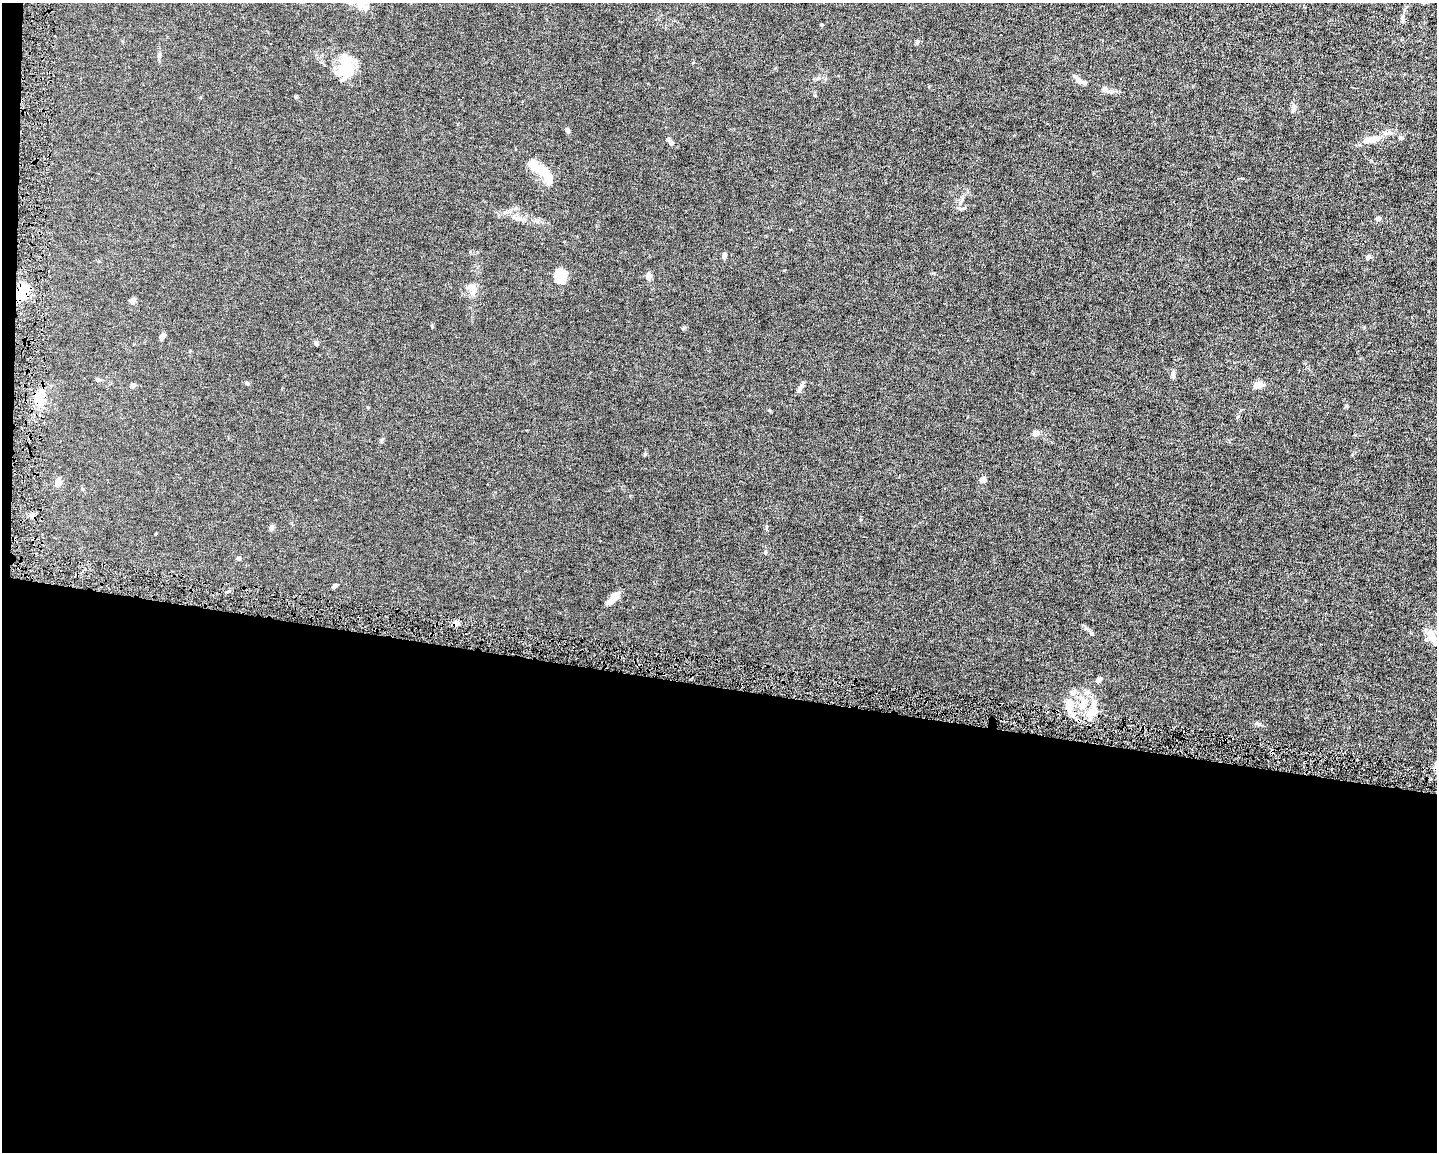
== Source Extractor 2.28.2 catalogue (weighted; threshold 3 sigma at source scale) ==
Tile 10 of 3 x 4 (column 1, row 4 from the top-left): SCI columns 218-1652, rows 1-1150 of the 4629 x 4599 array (HDU 1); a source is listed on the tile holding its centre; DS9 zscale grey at full resolution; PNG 1439 x 1154 px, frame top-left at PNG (2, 3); no overlay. Shown black and unused: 41% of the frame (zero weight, under 4 of 8 exposures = <1% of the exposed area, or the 3 px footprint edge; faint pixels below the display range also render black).
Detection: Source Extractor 2.28.2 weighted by HDU 2 'WHT'; one run over the whole footprint, this tile lists its part. Background 0.0149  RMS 0.0024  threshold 0.00965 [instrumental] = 3 sigma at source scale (4.09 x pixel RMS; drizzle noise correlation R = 1.36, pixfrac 0.8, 0.05/0.05 arcsec/px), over >= 5 px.
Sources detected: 63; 5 inside a brighter object's white glare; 1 cosmic-ray / hot-pixel residue — not listed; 5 inside a brighter listed object's ellipse — not listed separately; the other 52 listed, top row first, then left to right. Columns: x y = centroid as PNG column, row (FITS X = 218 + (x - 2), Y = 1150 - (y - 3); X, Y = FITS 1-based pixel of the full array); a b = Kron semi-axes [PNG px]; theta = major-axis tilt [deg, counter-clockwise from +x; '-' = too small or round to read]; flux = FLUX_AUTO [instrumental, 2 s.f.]
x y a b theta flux
360 4 16 12 77 2.6
1403 19 14 4 88 0.6
822 25 4 4 - 0.21
917 42 7 4 79 0.37
159 55 9 5 75 0.46
343 71 29 18 57 5.5
1078 81 10 7 -39 0.81
1104 89 8 7 - 0.8
296 97 5 3 - 0.21
1293 106 9 6 -75 0.62
567 130 6 4 -66 0.56
1401 138 6 4 -71 0.29
1371 139 24 9 12 2.9
671 143 9 5 -60 0.79
540 171 22 15 -5 3.5
963 209 11 3 11 0.43
517 218 9 7 -14 0.93
1378 219 7 5 3 0.44
724 255 7 5 74 0.59
1368 257 8 5 48 0.49
560 276 15 13 87 4.1
648 276 7 6 - 1.1
472 288 16 10 -68 1.8
22 292 6 6 - 43
132 301 7 7 - 0.65
683 328 6 4 22 0.32
162 337 7 4 51 1
316 344 5 5 - 0.43
1173 374 11 5 90 0.57
98 380 6 5 - 0.37
247 383 6 3 -44 0.23
1259 385 11 8 4 1.4
133 386 6 6 - 0.47
800 388 13 5 64 0.71
39 400 13 10 90 2.4
1035 433 8 6 37 0.88
381 440 6 4 88 0.29
983 480 4 4 - 2.3
58 482 10 8 -88 1.1
271 528 8 5 -89 0.42
765 552 5 4 - 0.23
238 558 5 5 - 0.39
335 586 6 4 51 0.39
614 598 15 6 47 2.7
456 623 8 7 - 0.78
1091 633 6 4 -44 0.32
1432 637 20 10 -62 2.5
1098 680 7 5 54 0.6
1068 703 20 11 -77 2.8
1083 705 16 10 68 3.2
1091 712 14 10 49 2.9
1258 724 7 5 -43 0.37
Overlapping masked pixels (flux is a lower limit): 4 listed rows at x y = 22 292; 39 400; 456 623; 1068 703
Isophote crosses this tile's border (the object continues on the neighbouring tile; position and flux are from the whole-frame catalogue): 1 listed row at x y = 360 4
Unlisted compact peaks at least as high as the median listed source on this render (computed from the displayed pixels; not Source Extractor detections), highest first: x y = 645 454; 1346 406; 432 326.